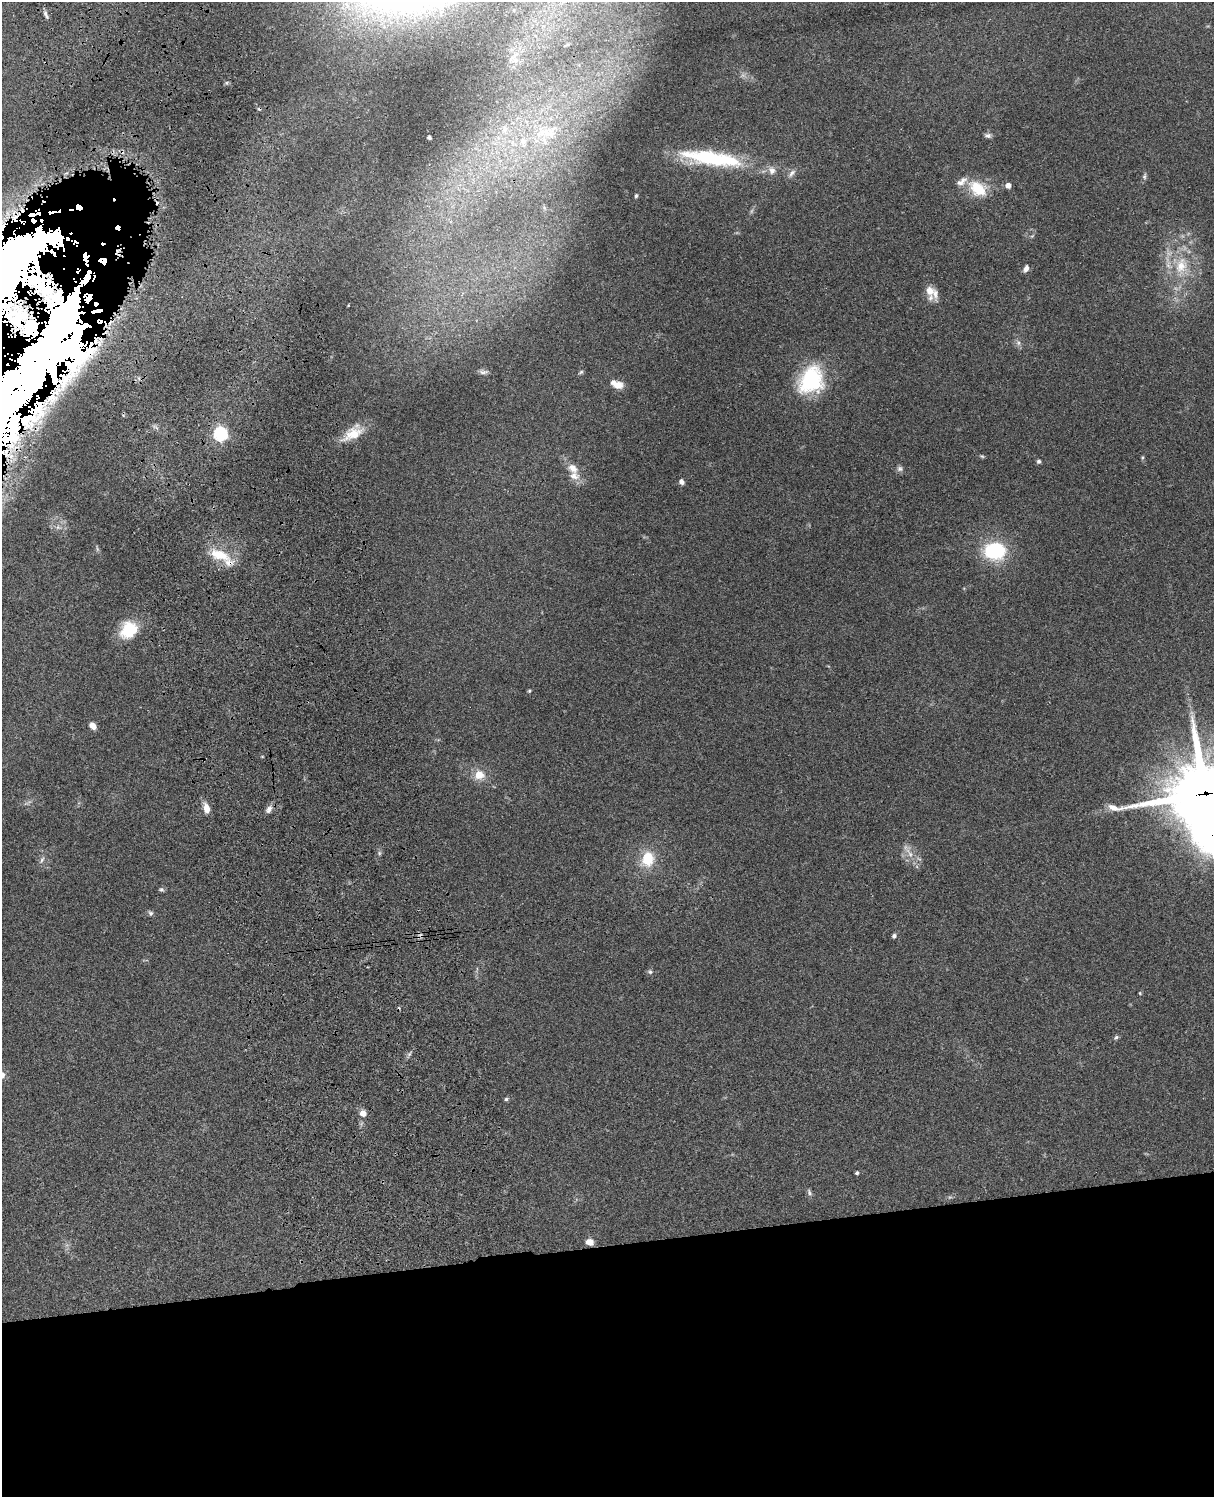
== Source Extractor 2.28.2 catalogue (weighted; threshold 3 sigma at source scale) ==
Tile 11 of 4 x 3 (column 3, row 3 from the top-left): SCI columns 2546-3757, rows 278-1772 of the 5088 x 4927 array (HDU 1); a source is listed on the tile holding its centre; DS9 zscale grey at full resolution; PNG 1216 x 1499 px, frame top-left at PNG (2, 2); no overlay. Shown black and unused: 18% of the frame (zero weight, under 3 of 4 exposures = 6% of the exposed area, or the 3 px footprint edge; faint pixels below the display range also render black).
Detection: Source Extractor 2.28.2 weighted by HDU 2 'WHT'; one run over the whole footprint, this tile lists its part. Background 0.106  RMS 0.0065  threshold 0.0294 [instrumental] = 3 sigma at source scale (4.5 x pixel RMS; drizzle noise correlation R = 1.50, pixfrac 1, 0.05/0.05 arcsec/px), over >= 5 px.
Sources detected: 73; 1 too faint to see at this stretch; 8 cosmic-ray / hot-pixel residue — not listed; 11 inside a brighter listed object's ellipse — not listed separately; the other 53 listed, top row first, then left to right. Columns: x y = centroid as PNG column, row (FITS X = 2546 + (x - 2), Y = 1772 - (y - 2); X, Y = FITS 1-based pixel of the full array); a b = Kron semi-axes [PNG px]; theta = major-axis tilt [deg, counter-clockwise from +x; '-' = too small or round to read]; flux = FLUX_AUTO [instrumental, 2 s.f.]
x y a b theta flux
46 15 12 4 -64 1.9
548 133 31 13 -9 20
988 136 9 6 -1 1.9
429 137 3 3 - 1.4
523 141 11 10 - 5.4
712 158 76 15 -9 63
792 173 12 6 49 2.6
1144 176 9 5 80 1.5
1008 185 5 5 - 4.1
977 188 23 19 -71 17
636 196 6 4 87 1.1
8 264 176 43 55 740
1181 266 25 16 74 21
1026 269 7 5 68 3.3
931 292 21 11 -43 8.1
1018 343 7 6 - 1.9
39 365 164 38 52 860
484 372 13 5 6 2.2
581 372 7 4 45 0.97
811 380 35 28 59 48
618 385 12 9 0 5.3
220 434 6 6 - 100
353 434 29 14 28 14
982 456 6 4 -41 0.85
1142 457 7 3 71 0.79
1039 461 5 5 - 1.3
900 469 8 7 - 1.9
574 476 15 11 -9 6.3
682 482 5 5 - 2.8
58 527 6 6 - 1.9
995 550 21 16 4 50
220 555 30 13 -19 18
129 630 20 16 46 24
529 691 4 4 - 0.92
93 726 7 5 -49 5.8
479 775 15 13 3 8.4
1205 795 34 28 -85 4300
206 808 11 6 -74 6.2
269 809 11 7 63 3
910 854 9 6 -55 3.4
648 859 19 15 76 17
42 860 9 5 65 1.8
161 889 7 6 - 1.2
151 913 7 6 - 1.5
894 936 5 5 - 1.7
650 972 7 5 -73 1.3
1140 993 5 4 - 0.61
1116 1037 6 5 - 1.1
506 1099 5 5 - 1
363 1113 6 6 - 5.8
857 1173 4 3 - 1.3
809 1192 10 4 -70 1.5
590 1242 9 7 -17 4.3
Overlapping masked pixels (flux is a lower limit): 3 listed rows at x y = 8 264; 39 365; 1205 795
Isophote crosses this tile's border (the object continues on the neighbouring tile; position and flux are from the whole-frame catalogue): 3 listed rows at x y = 8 264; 39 365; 1205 795